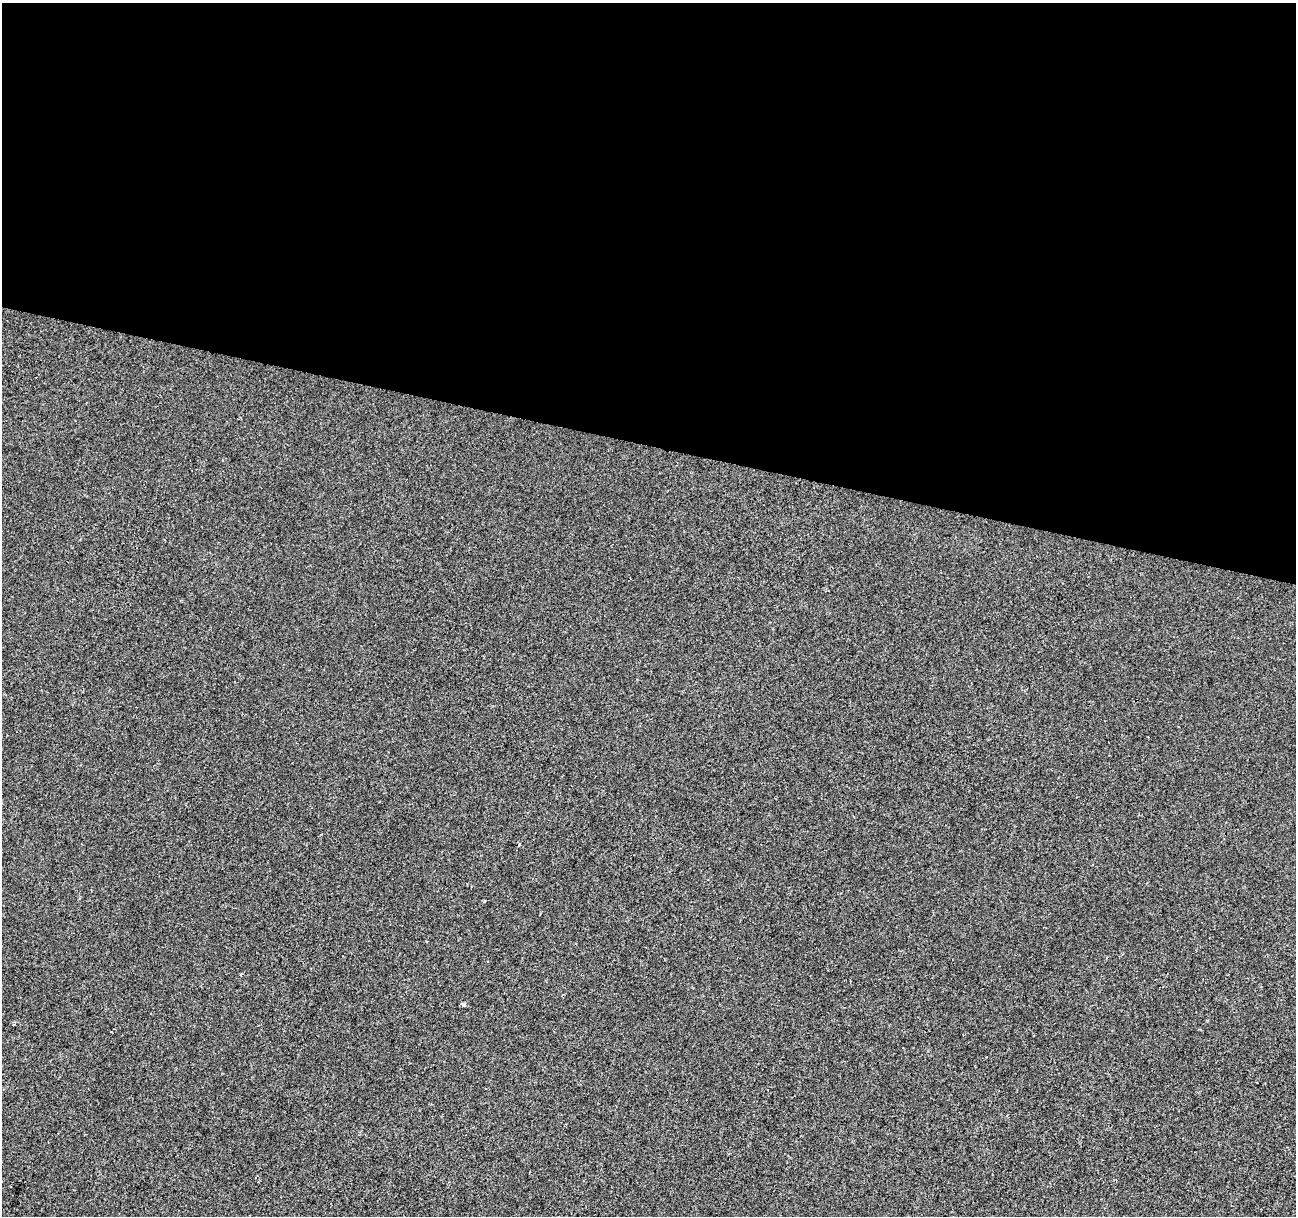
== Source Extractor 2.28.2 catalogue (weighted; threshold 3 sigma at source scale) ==
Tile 3 of 4 x 4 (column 3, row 1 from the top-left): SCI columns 2587-3880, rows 3864-5077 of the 5181 x 5359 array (HDU 1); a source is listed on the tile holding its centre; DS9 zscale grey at full resolution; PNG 1298 x 1218 px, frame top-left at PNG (2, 3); no overlay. Shown black and unused: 36% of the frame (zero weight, under 2 of 3 exposures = <1% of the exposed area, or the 3 px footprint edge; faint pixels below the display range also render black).
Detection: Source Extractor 2.28.2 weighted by HDU 2 'WHT'; one run over the whole footprint, this tile lists its part. Background 1.13e-04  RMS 0.0042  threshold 0.0188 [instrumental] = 3 sigma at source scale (4.5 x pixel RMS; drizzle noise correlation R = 1.50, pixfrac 1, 0.0396/0.0396 arcsec/px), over >= 5 px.
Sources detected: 3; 1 cosmic-ray / hot-pixel residue — not listed; the other 2 listed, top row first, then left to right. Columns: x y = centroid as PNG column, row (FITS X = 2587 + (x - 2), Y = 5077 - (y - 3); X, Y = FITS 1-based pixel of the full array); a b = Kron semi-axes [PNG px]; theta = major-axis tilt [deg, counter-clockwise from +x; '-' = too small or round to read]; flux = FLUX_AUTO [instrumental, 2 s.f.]
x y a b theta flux
241 974 4 3 - 0.47
463 1004 4 3 - 3.1